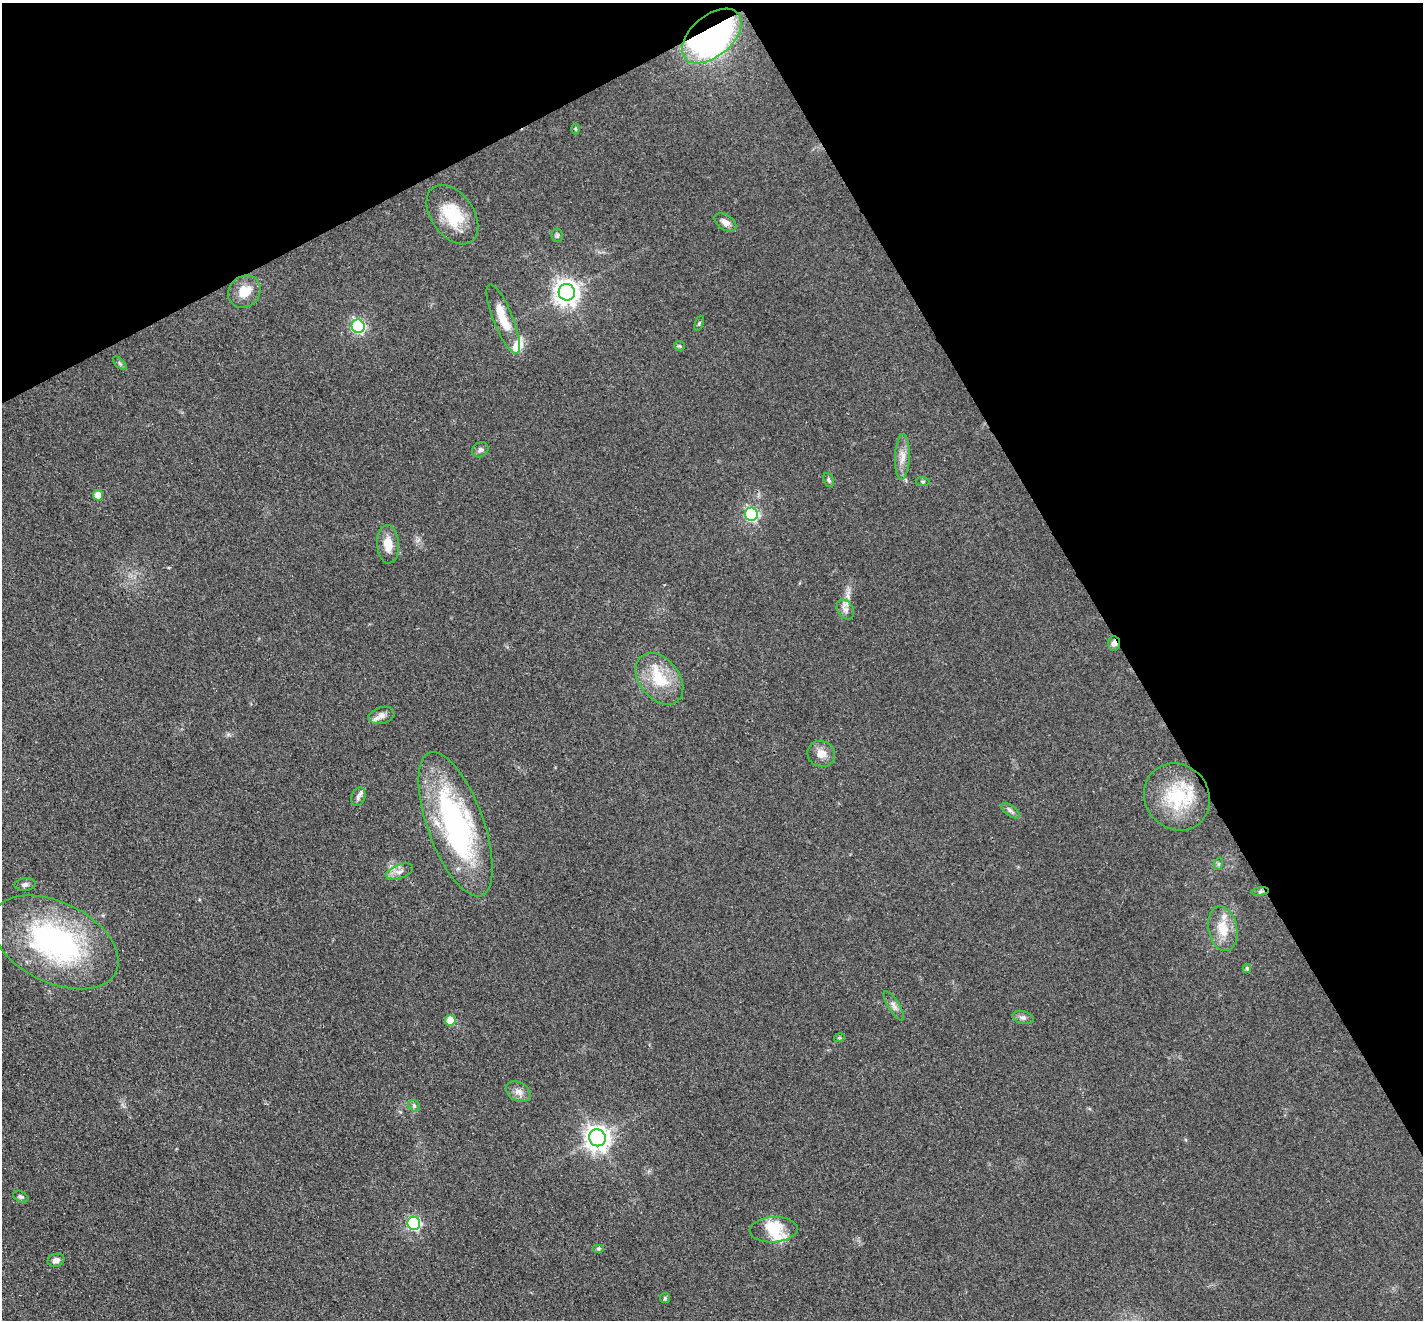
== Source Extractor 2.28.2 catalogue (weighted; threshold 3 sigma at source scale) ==
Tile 3 of 4 x 4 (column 3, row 1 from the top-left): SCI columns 2926-4346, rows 4291-5608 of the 5851 x 5809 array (HDU 1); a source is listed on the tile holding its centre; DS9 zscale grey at full resolution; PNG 1425 x 1322 px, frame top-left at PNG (2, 3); each listed source drawn as its Kron ellipse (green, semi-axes under 4 px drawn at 4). Shown black and unused: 29% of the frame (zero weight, under 3 of 4 exposures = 7% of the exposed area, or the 3 px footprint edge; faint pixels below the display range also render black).
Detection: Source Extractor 2.28.2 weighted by HDU 2 'WHT'; one run over the whole footprint, this tile lists its part. Background 0.0899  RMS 0.0078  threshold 0.035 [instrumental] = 3 sigma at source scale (4.5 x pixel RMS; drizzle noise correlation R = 1.50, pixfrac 1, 0.05/0.05 arcsec/px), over >= 5 px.
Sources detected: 52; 4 inside a brighter listed object's ellipse — not listed separately; the other 48 listed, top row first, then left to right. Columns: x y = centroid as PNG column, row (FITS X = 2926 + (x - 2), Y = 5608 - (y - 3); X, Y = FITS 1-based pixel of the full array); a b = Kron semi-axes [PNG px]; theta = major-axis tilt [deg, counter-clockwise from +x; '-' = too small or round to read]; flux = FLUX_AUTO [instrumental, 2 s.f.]
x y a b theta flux
712 36 35 20 40 280
575 129 5 3 - 0.82
452 215 33 21 -55 32
725 222 12 7 -34 5.1
557 235 6 6 - 1.6
244 292 17 15 45 15
567 292 8 8 - 700
503 319 37 10 -68 19
699 323 8 4 67 1.1
358 326 7 6 - 140
679 346 5 5 - 0.99
120 363 9 3 -45 1.4
480 450 8 7 - 2.8
902 457 23 7 88 7.7
829 480 7 5 -65 1.6
922 481 7 4 -6 1.3
98 495 5 5 - 14
751 514 6 6 - 130
388 544 19 11 -87 11
845 610 11 8 -56 4.1
1114 643 7 6 - 3.9
659 679 29 20 -51 29
382 715 13 8 14 4.8
821 754 14 12 -21 7.9
358 797 9 6 70 2.7
1177 797 35 31 -50 48
1011 811 11 5 -37 2.6
455 824 76 28 -70 170
1218 864 6 4 72 1.2
400 872 14 7 20 4.6
25 885 10 6 5 2.8
1260 891 8 4 9 1.6
1223 929 23 14 -78 16
55 942 68 40 -26 160
1247 968 4 3 - 1.3
894 1006 17 5 -57 3.8
1023 1018 11 6 -14 2.7
450 1020 5 5 - 16
839 1038 5 3 - 0.91
518 1092 13 9 -29 5.4
414 1106 6 5 - 1.4
598 1138 8 8 - 680
21 1197 8 5 -27 1.6
414 1223 6 6 - 120
774 1230 24 13 4 14
598 1249 6 4 0 1.2
56 1260 8 6 16 3.6
665 1298 5 5 - 1.1
Overlapping masked pixels (flux is a lower limit): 3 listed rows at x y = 712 36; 1114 643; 1260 891